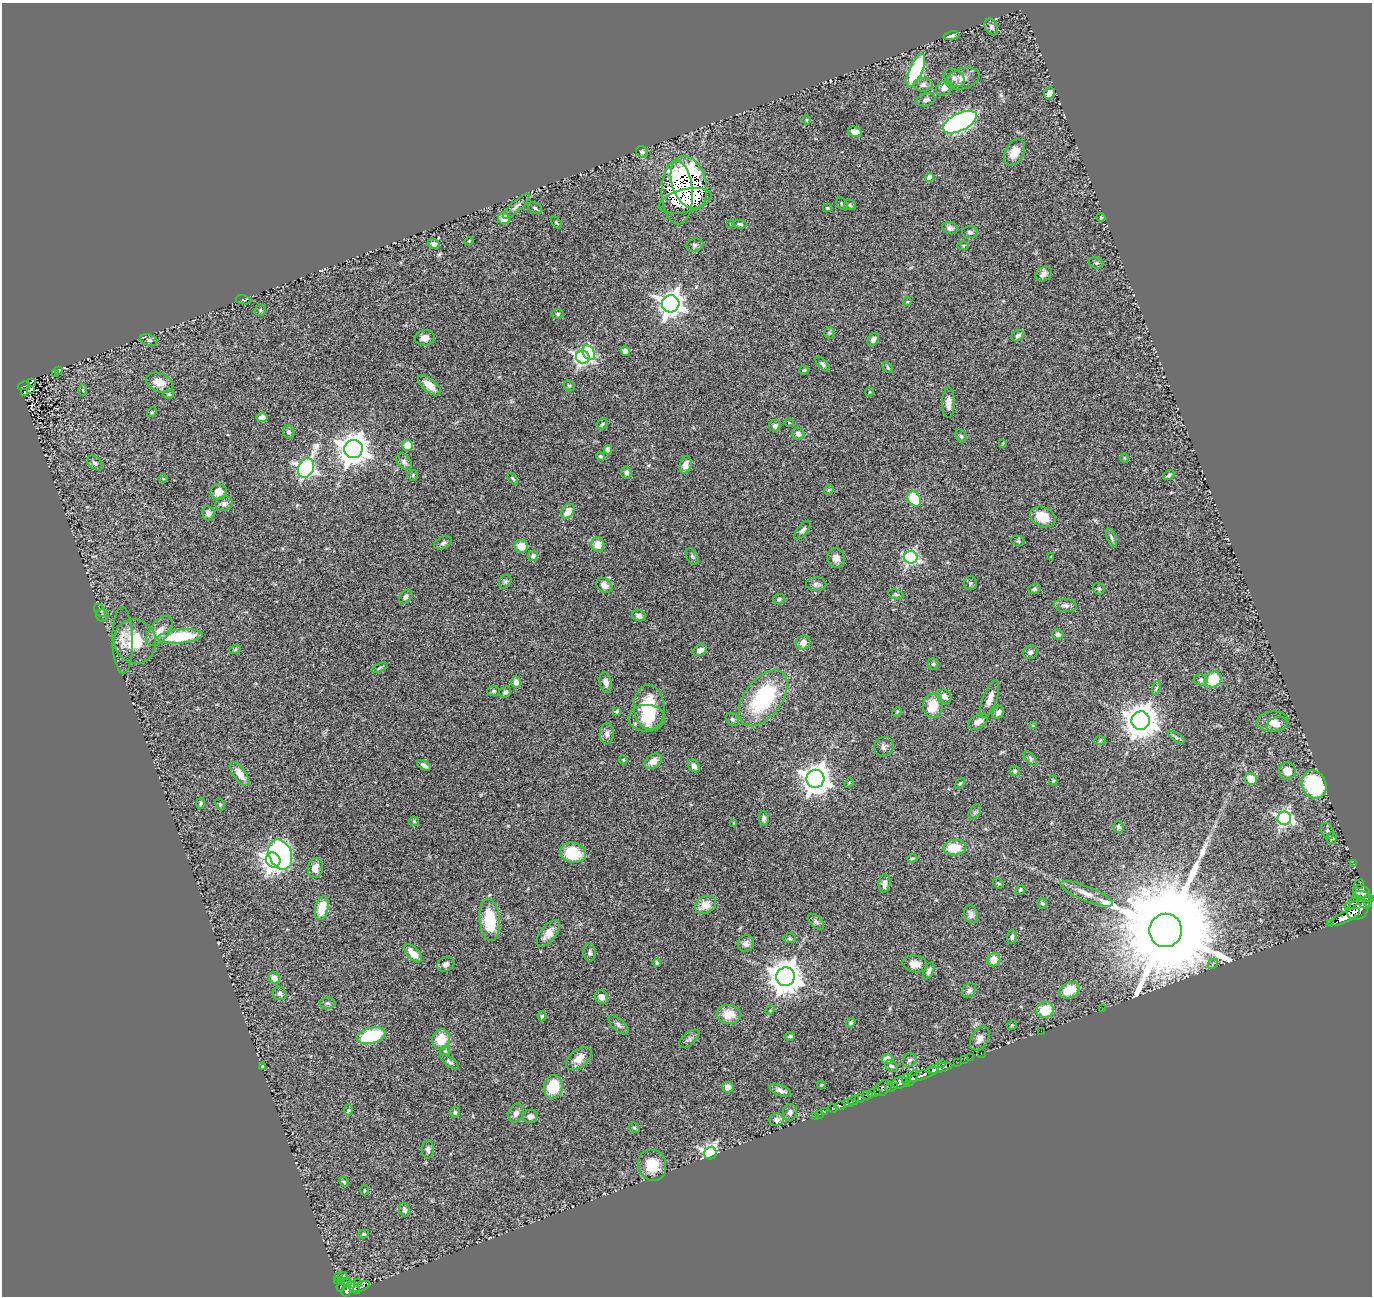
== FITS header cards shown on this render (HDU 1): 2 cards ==
NAXIS1  =                 1370
NAXIS2  =                 1294

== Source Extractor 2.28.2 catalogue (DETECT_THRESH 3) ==
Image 1370 x 1294 px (HDU 1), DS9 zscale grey, 1 PNG px = 1 image px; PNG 1374 x 1298 px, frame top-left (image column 1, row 1294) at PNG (2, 3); each listed source drawn as its Kron ellipse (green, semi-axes under 4 px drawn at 4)
Background 0.464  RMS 0.038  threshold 0.113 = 3 sigma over >= 5 px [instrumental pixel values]
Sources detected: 299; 1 with non-positive FLUX_AUTO (blend fragments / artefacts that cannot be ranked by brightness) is neither listed nor drawn; the other 298 listed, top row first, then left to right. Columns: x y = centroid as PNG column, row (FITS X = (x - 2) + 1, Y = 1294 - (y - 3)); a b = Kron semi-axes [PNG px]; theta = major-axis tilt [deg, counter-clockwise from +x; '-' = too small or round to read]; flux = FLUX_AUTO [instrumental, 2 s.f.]
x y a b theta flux
991 27 9 6 -65 8.2
951 36 8 3 9 9.2
916 70 18 6 66 260
954 78 11 8 -31 12
963 79 17 10 16 23
923 85 9 6 -1 11
944 88 9 7 35 17
1049 93 6 5 - 13
926 100 9 6 17 9
807 120 5 3 - 2.1
960 122 18 9 26 920
855 132 7 5 -15 20
642 152 6 5 - 6.9
1014 152 14 9 61 36
930 178 4 4 - 39
689 182 27 17 -72 880
677 192 32 15 -88 1000
685 201 27 11 14 780
842 204 7 5 -54 4.6
850 205 6 5 - 3.9
516 206 17 5 42 11
535 208 8 5 -28 5.4
827 208 4 3 - 3.1
1101 217 4 4 - 3
504 218 6 6 - 35
556 223 7 3 -51 3.2
731 224 3 2 - 2
740 224 7 4 -7 5.4
950 228 8 6 -20 9.5
970 232 8 6 0 7.3
469 241 4 3 - 2.3
434 244 6 5 - 6.9
695 245 9 6 13 7.1
963 245 6 4 -1 2.8
1096 263 7 5 -17 4.8
1044 274 8 6 36 12
244 300 8 4 -10 4.4
907 302 4 3 - 2
671 304 9 8 - 2300
260 310 6 5 - 4.2
558 314 6 5 - 5.1
829 333 5 5 - 3.5
1018 336 6 5 - 9.3
425 338 10 7 6 17
873 339 7 5 55 9.3
149 340 9 5 -16 7.1
625 351 5 4 - 17
589 353 8 5 -60 160
583 357 7 6 - 640
822 364 9 4 -47 5.6
888 367 6 4 -45 3.5
59 370 3 2 - 1.5
804 370 4 4 - 2.9
55 373 4 2 - 1.9
31 383 4 2 - 8.3
159 383 14 9 -20 30
429 385 14 6 -39 30
24 386 6 2 14 9.5
569 386 6 5 - 4.3
31 389 3 2 - 1.9
83 390 6 4 -88 3
24 392 2 2 - 2.2
870 392 5 3 - 2.1
169 394 5 4 - 4
948 403 15 6 89 19
152 412 5 4 - 2.9
262 417 5 4 - 15
789 422 4 3 - 2.3
602 424 6 5 - 4.2
775 426 6 5 - 8.4
289 432 7 5 -67 7.8
798 434 6 6 - 14
961 436 7 5 -57 5.4
1003 443 4 3 - 2.1
408 445 5 5 - 49
353 449 9 9 - 4200
608 450 5 4 - 13
600 456 4 4 - 3.6
1125 458 5 3 - 1.9
404 462 9 6 -52 9.4
95 463 9 6 -40 6.6
686 465 9 6 76 19
306 468 10 7 64 950
626 472 6 5 - 8.3
413 475 5 5 - 3
1169 475 6 3 37 4.6
163 479 5 3 - 2.1
513 479 7 3 -54 3
829 490 5 4 - 3
219 492 8 7 - 25
914 499 8 6 -54 86
224 504 9 7 16 9.1
568 511 8 6 53 32
208 513 7 6 - 11
1043 517 13 9 -23 56
803 530 12 5 50 7.7
1112 538 10 4 -68 5.9
1018 541 7 5 -12 4
443 543 9 6 24 6.5
598 545 7 6 - 29
521 546 7 6 - 32
533 556 5 5 - 9.2
692 556 9 5 -58 5.4
911 557 6 6 - 460
1051 557 3 3 - 2.6
836 558 10 8 -74 18
505 582 7 6 - 5
970 583 7 6 - 5.1
816 584 10 7 -1 8.6
604 585 9 6 -37 20
1034 589 6 5 - 5.3
1099 589 6 5 - 4.5
896 594 8 5 -14 5
406 597 8 5 48 8.6
779 599 6 5 - 4.5
1065 605 11 6 -4 12
100 611 7 5 -51 4.7
102 615 6 6 - 5
639 616 7 5 -18 9
159 631 18 9 53 32
1058 634 5 5 - 8.7
180 636 22 7 5 140
123 640 33 10 -89 34
135 641 23 20 -64 94
803 643 7 6 - 20
235 650 6 4 20 2.9
700 650 7 5 30 13
1030 652 8 6 22 8.8
933 664 5 5 - 4.1
380 668 8 3 25 3.8
1213 679 8 7 - 79
1201 680 7 5 -16 6.3
516 682 5 5 - 16
606 682 10 6 -78 15
1156 688 7 4 72 4.8
494 691 6 5 - 4.2
505 692 6 5 - 5.5
944 697 7 6 - 14
763 698 32 18 53 260
990 699 20 7 69 23
933 706 12 10 83 59
649 707 22 15 -86 120
617 711 4 3 - 4.4
897 712 5 4 - 2.6
998 712 6 5 - 11
647 718 18 13 1 53
732 719 7 5 -45 6
1141 721 9 9 - 5200
1272 721 16 10 4 25
978 722 11 6 32 18
1277 724 10 7 18 13
1033 725 4 4 - 3.2
607 734 10 7 87 12
1177 737 9 4 -35 4.4
1100 741 6 4 4 3
884 747 10 9 - 10
1030 758 9 4 -46 5
623 760 4 4 - 2.5
653 761 9 7 36 28
424 765 7 4 -30 9.5
694 766 7 5 -52 13
1015 771 5 5 - 4.7
1287 771 8 8 - 28
240 774 14 6 -54 25
815 779 9 9 - 3400
1251 779 6 5 - 44
1053 780 5 4 - 3.2
849 783 5 4 - 2.3
960 783 6 3 43 3.4
1314 785 14 12 -67 260
201 803 6 4 81 3.9
220 804 6 4 -65 3
975 812 8 5 60 5.9
764 818 8 4 -86 7
1284 818 7 7 - 620
414 821 5 5 - 3
734 823 4 3 - 3.5
1119 827 6 5 - 4.8
1328 831 8 6 -62 5.7
1331 838 6 5 - 5
955 848 11 7 5 54
573 853 13 10 -11 92
280 854 15 11 -67 580
912 858 5 4 - 3.1
273 860 8 7 - 1500
1354 864 3 2 - 5.9
315 868 10 7 79 22
885 883 9 6 82 14
998 883 6 4 -43 3.4
1359 884 5 2 - 37
1020 890 5 4 - 3.3
1362 891 8 6 -16 450
1087 894 28 7 -23 29
1364 896 11 4 -15 340
1368 902 6 3 -71 140
1042 903 5 5 - 5.6
1352 903 9 4 40 200
1363 903 7 4 -38 29
706 905 11 8 29 36
322 908 12 6 77 53
1357 910 11 9 27 730
971 914 9 6 -74 11
1345 917 17 5 27 1100
490 920 21 10 -84 110
816 922 10 5 -45 7.1
1331 924 3 2 - 34
1166 930 16 16 - 93000
548 933 15 8 51 27
1012 937 7 5 87 6
790 938 6 5 - 4.1
746 943 8 8 - 11
413 953 11 6 -44 31
590 953 9 6 -89 8
994 960 6 6 - 38
657 963 4 4 - 5.1
446 964 9 7 25 9.8
915 964 12 8 -11 19
1213 964 5 3 - 2.6
929 971 9 4 66 8
786 977 9 9 - 5400
274 978 6 5 - 17
969 990 8 6 55 7.5
1069 990 10 7 24 59
280 993 7 6 - 10
601 997 7 6 - 15
328 1003 8 6 -2 6.6
1102 1009 2 2 - 6.4
770 1010 5 4 - 2.9
1045 1010 9 7 16 65
729 1015 12 9 -2 41
542 1016 5 4 - 4
851 1023 5 4 - 4.1
618 1025 12 6 -43 8
1012 1025 5 4 - 2.8
1041 1031 2 2 - 65
371 1036 15 8 13 160
790 1036 5 3 - 4.7
689 1039 12 6 40 7.3
980 1039 13 8 58 16
441 1040 10 9 - 53
445 1051 5 5 - 3.6
981 1054 2 2 - 8.5
579 1058 15 8 38 28
970 1058 3 2 - 9.5
887 1059 5 5 - 31
909 1060 7 6 - 7.3
964 1060 2 2 - 4.8
449 1062 11 4 -38 6.1
958 1062 2 2 - 12
941 1063 4 2 - 45
891 1066 7 5 -39 5.6
262 1067 3 3 - 4.4
939 1068 14 3 13 310
933 1070 5 4 - 430
923 1075 17 3 20 530
912 1078 9 4 58 43
906 1080 6 3 80 110
900 1083 8 5 18 290
821 1085 4 3 - 3
553 1087 12 9 81 99
728 1087 5 5 - 28
891 1087 6 3 20 160
883 1088 9 6 40 490
780 1090 11 5 -24 12
874 1092 6 4 18 530
868 1095 5 4 - 420
859 1099 5 3 - 210
853 1101 6 4 29 310
849 1103 4 3 - 230
840 1106 5 3 - 130
832 1108 4 3 - 93
348 1110 6 4 89 3.1
455 1112 5 4 - 3.9
790 1112 8 7 - 12
825 1112 3 2 - 18
516 1113 10 7 67 13
820 1114 2 2 - 7.6
530 1116 7 6 - 12
815 1116 2 2 - 6.5
777 1120 7 6 - 10
634 1128 6 4 -42 3.2
428 1149 9 6 90 8.2
710 1153 6 6 - 800
652 1165 16 14 -73 58
344 1182 5 3 - 3.9
364 1190 5 3 - 2.5
404 1210 7 5 -72 8.7
364 1234 5 4 - 3.7
339 1276 3 2 - 25
343 1276 4 2 - 2
337 1280 3 2 - 21
341 1282 4 3 - 33
347 1282 4 2 - 21
358 1283 2 2 - 8.4
341 1287 5 3 - 93
361 1287 9 3 24 72
354 1288 7 3 -49 200
346 1291 6 5 - 270
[1 non-positive-flux detection neither listed nor drawn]